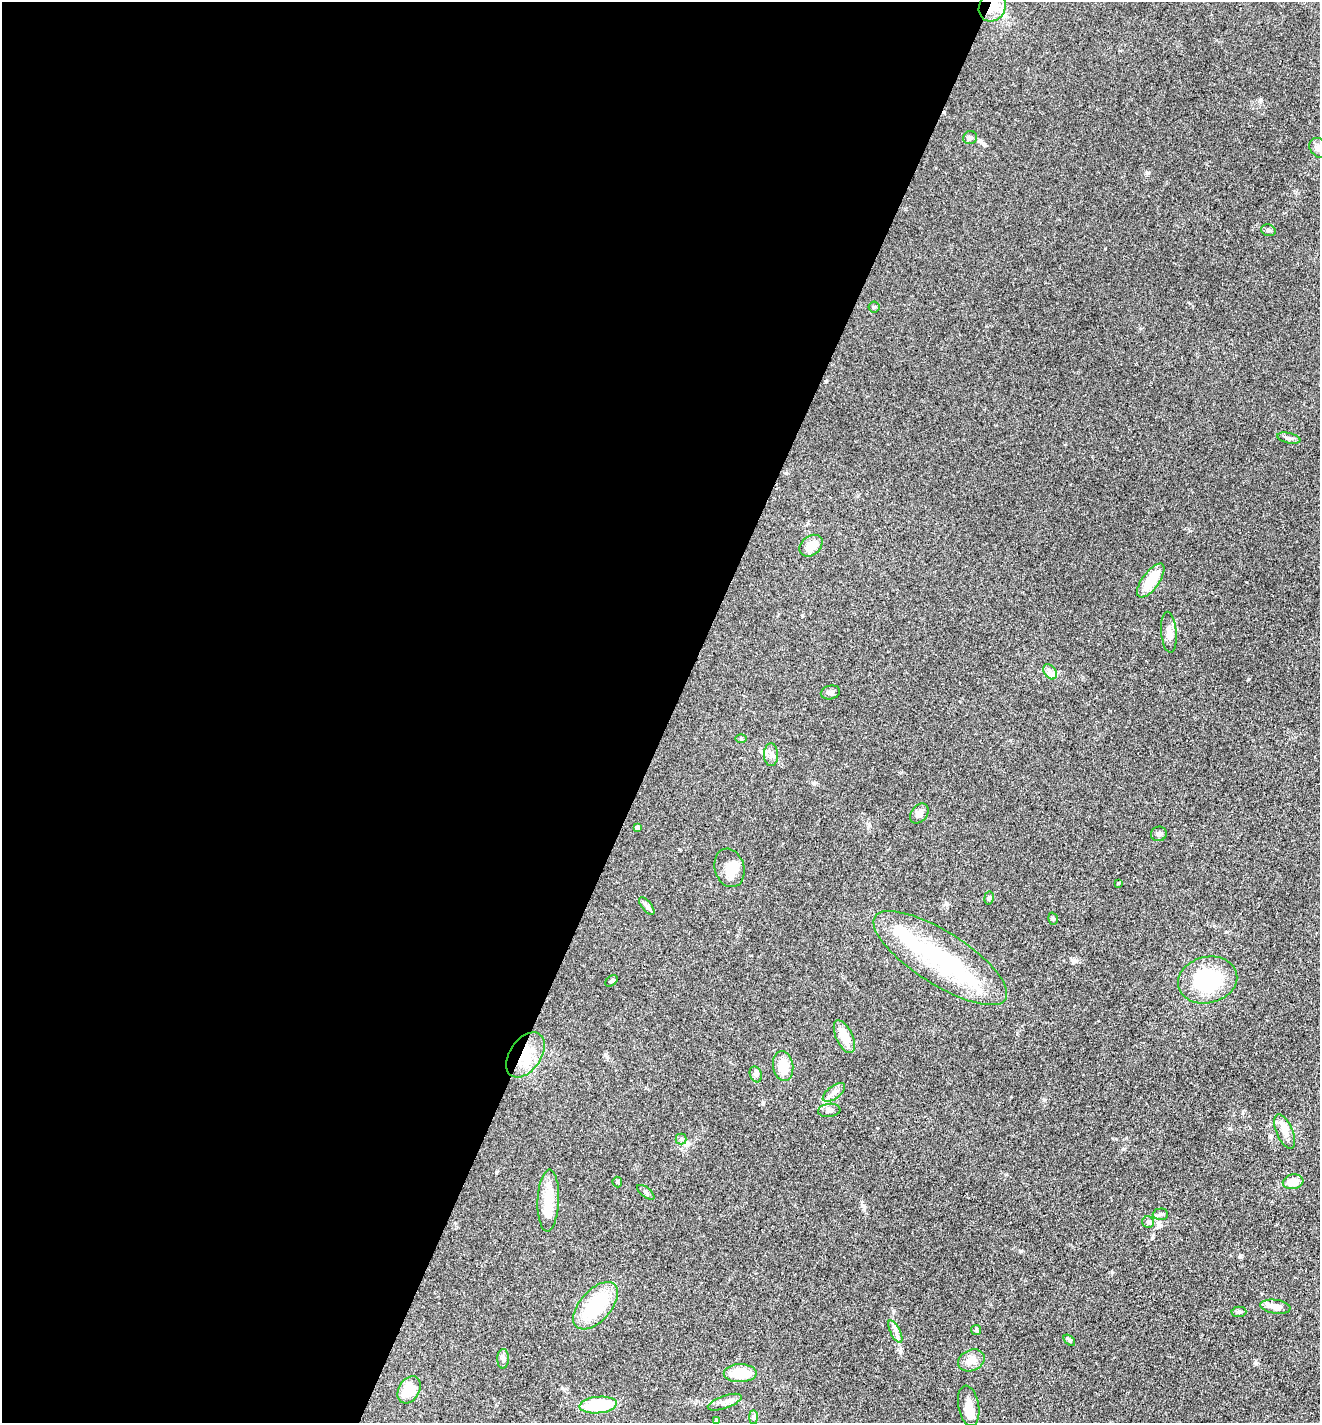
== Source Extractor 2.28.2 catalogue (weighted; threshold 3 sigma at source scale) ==
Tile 5 of 4 x 4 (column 1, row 2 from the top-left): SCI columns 280-1597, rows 2844-4264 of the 5695 x 5686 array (HDU 1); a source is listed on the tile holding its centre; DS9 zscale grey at full resolution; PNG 1322 x 1425 px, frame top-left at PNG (2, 2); each listed source drawn as its Kron ellipse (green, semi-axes under 4 px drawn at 4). Shown black and unused: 51% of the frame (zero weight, under 3 of 4 exposures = <1% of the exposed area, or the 3 px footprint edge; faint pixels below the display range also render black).
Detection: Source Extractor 2.28.2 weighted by HDU 2 'WHT'; one run over the whole footprint, this tile lists its part. Background 0.0839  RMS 0.0064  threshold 0.0286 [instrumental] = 3 sigma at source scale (4.5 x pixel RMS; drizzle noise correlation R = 1.50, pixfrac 1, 0.05/0.05 arcsec/px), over >= 5 px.
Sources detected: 59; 5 inside a brighter object's white glare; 1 cosmic-ray / hot-pixel residue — neither listed nor drawn; the other 53 listed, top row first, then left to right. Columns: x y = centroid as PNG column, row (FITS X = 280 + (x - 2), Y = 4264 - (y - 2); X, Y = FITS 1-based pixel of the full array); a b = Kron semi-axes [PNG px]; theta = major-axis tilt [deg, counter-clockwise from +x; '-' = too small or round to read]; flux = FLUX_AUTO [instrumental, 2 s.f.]
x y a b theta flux
992 7 15 13 56 8.9
970 138 7 6 - 1.4
1319 148 10 8 -54 3.7
1268 230 7 5 -15 1.3
874 307 5 5 - 0.97
1289 438 12 5 -13 1.9
811 546 13 9 39 7.9
1151 580 20 8 54 16
1169 632 20 7 -85 4.7
1050 672 8 6 -55 2.5
830 692 10 7 12 2
741 738 6 4 -1 0.7
771 755 11 7 -90 2.9
919 814 11 8 53 3.6
637 827 4 4 - 2.3
1159 834 8 7 - 2
729 868 19 14 -73 11
1118 883 3 3 - 0.51
989 898 6 4 79 1.2
647 906 10 5 -51 2.3
1053 919 6 4 -73 1
940 958 77 26 -32 78
1208 980 30 23 14 46
611 981 7 4 39 1.1
844 1037 17 8 -65 11
525 1055 25 15 55 17
783 1066 15 10 -82 11
756 1074 8 6 -69 1.6
834 1092 13 6 37 3.2
829 1110 11 6 6 2.2
1285 1131 18 8 -67 6.1
681 1139 5 5 - 1
617 1182 5 5 - 0.78
1293 1182 10 7 9 9.1
646 1192 10 5 -39 1.6
548 1200 31 10 88 15
1160 1214 7 6 - 1.5
1148 1222 6 5 - 2.4
596 1306 28 15 48 40
1275 1307 15 7 -8 6.2
1239 1312 7 5 1 1.2
976 1330 5 5 - 0.83
895 1332 12 5 -64 2.6
1069 1340 7 4 -43 1.5
503 1359 9 6 88 1.7
971 1360 14 10 24 6.2
740 1373 16 9 1 17
409 1390 15 10 59 16
725 1402 18 6 19 3.9
598 1405 19 8 5 32
969 1406 20 10 -80 7.2
753 1417 7 4 -90 1.2
716 1420 4 3 - 1.1
Overlapping masked pixels (flux is a lower limit): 2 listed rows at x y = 992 7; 525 1055
Isophote crosses this tile's border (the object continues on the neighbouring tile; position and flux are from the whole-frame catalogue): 1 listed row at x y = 1319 148
Unlisted compact peaks at least as high as the median listed source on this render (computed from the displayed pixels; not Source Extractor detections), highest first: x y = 1248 679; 1152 1238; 1147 173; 763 1103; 1021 1251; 814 784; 1256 1363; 1240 1257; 862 1205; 1261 100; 496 1172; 1044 1100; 1076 961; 605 1055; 984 145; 1190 531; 1105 248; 1123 1149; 1116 1139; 900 1352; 679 849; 1188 302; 562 1388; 1226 932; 1006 1174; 1246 582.